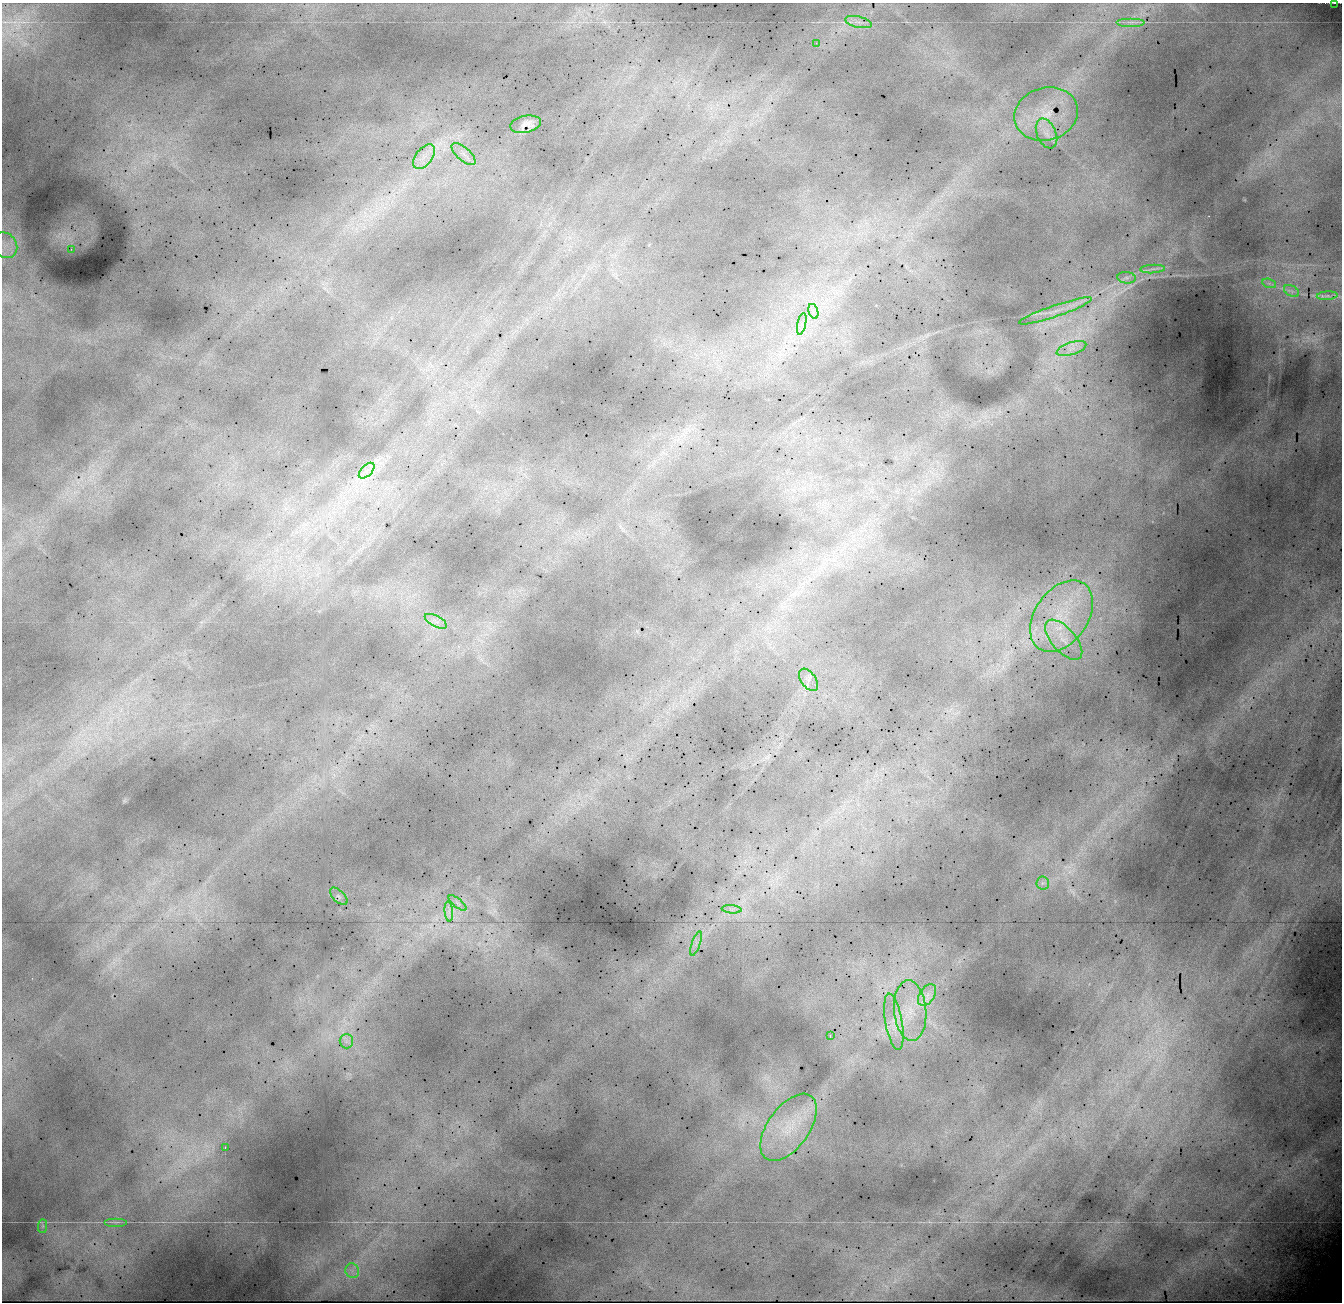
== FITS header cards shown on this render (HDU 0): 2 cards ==
NAXIS1  =                 1340 / Number of columns
NAXIS2  =                 1300 / Number of rows

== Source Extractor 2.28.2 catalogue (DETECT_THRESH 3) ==
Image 1340 x 1300 px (HDU 0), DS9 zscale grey, 1 PNG px = 1 image px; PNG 1344 x 1304 px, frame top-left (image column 1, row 1300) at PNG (2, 3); each listed source drawn as its Kron ellipse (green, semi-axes under 4 px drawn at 4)
Background 20600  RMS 160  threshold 478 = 3 sigma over >= 5 px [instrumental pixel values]
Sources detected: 41; all 41 listed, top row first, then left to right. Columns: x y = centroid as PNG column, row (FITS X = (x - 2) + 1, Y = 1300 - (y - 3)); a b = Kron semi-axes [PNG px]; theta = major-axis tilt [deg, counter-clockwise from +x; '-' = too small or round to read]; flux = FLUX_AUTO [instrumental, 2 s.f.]
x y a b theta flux
1335 3 3 2 - 9800
858 22 13 5 -13 61000
1131 22 14 2 0 36000
816 43 2 2 - 36000
1046 114 32 26 17 280000
526 124 15 8 11 76000
1047 133 16 9 -67 110000
464 154 15 6 -41 83000
424 157 14 8 52 120000
5 245 14 11 -50 110000
71 249 3 2 - 19000
1153 269 12 3 3 39000
1127 278 9 6 -6 37000
1269 283 7 4 -19 29000
1292 291 8 5 -31 37000
1327 296 10 4 5 31000
813 311 7 4 -73 40000
1056 311 38 5 19 170000
802 324 11 4 77 46000
1071 348 15 6 18 92000
367 471 10 5 45 52000
1061 616 39 26 55 860000
436 621 12 5 -28 59000
1064 640 24 12 -49 250000
808 680 12 7 -55 66000
1043 883 7 6 - 33000
339 896 11 6 -44 32000
458 903 11 3 -40 28000
732 909 10 4 -5 37000
449 911 10 4 -85 39000
696 943 12 4 71 51000
927 995 12 7 57 84000
910 1010 30 16 -85 390000
894 1022 28 8 -80 190000
830 1036 3 2 - 94000
346 1041 7 6 - 47000
789 1127 38 20 54 560000
225 1147 3 2 - 86000
116 1222 11 2 0 24000
43 1226 7 4 89 22000
352 1271 7 6 - 50000
At the frame edge (FLAGS 8, measured only in part): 1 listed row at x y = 1335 3